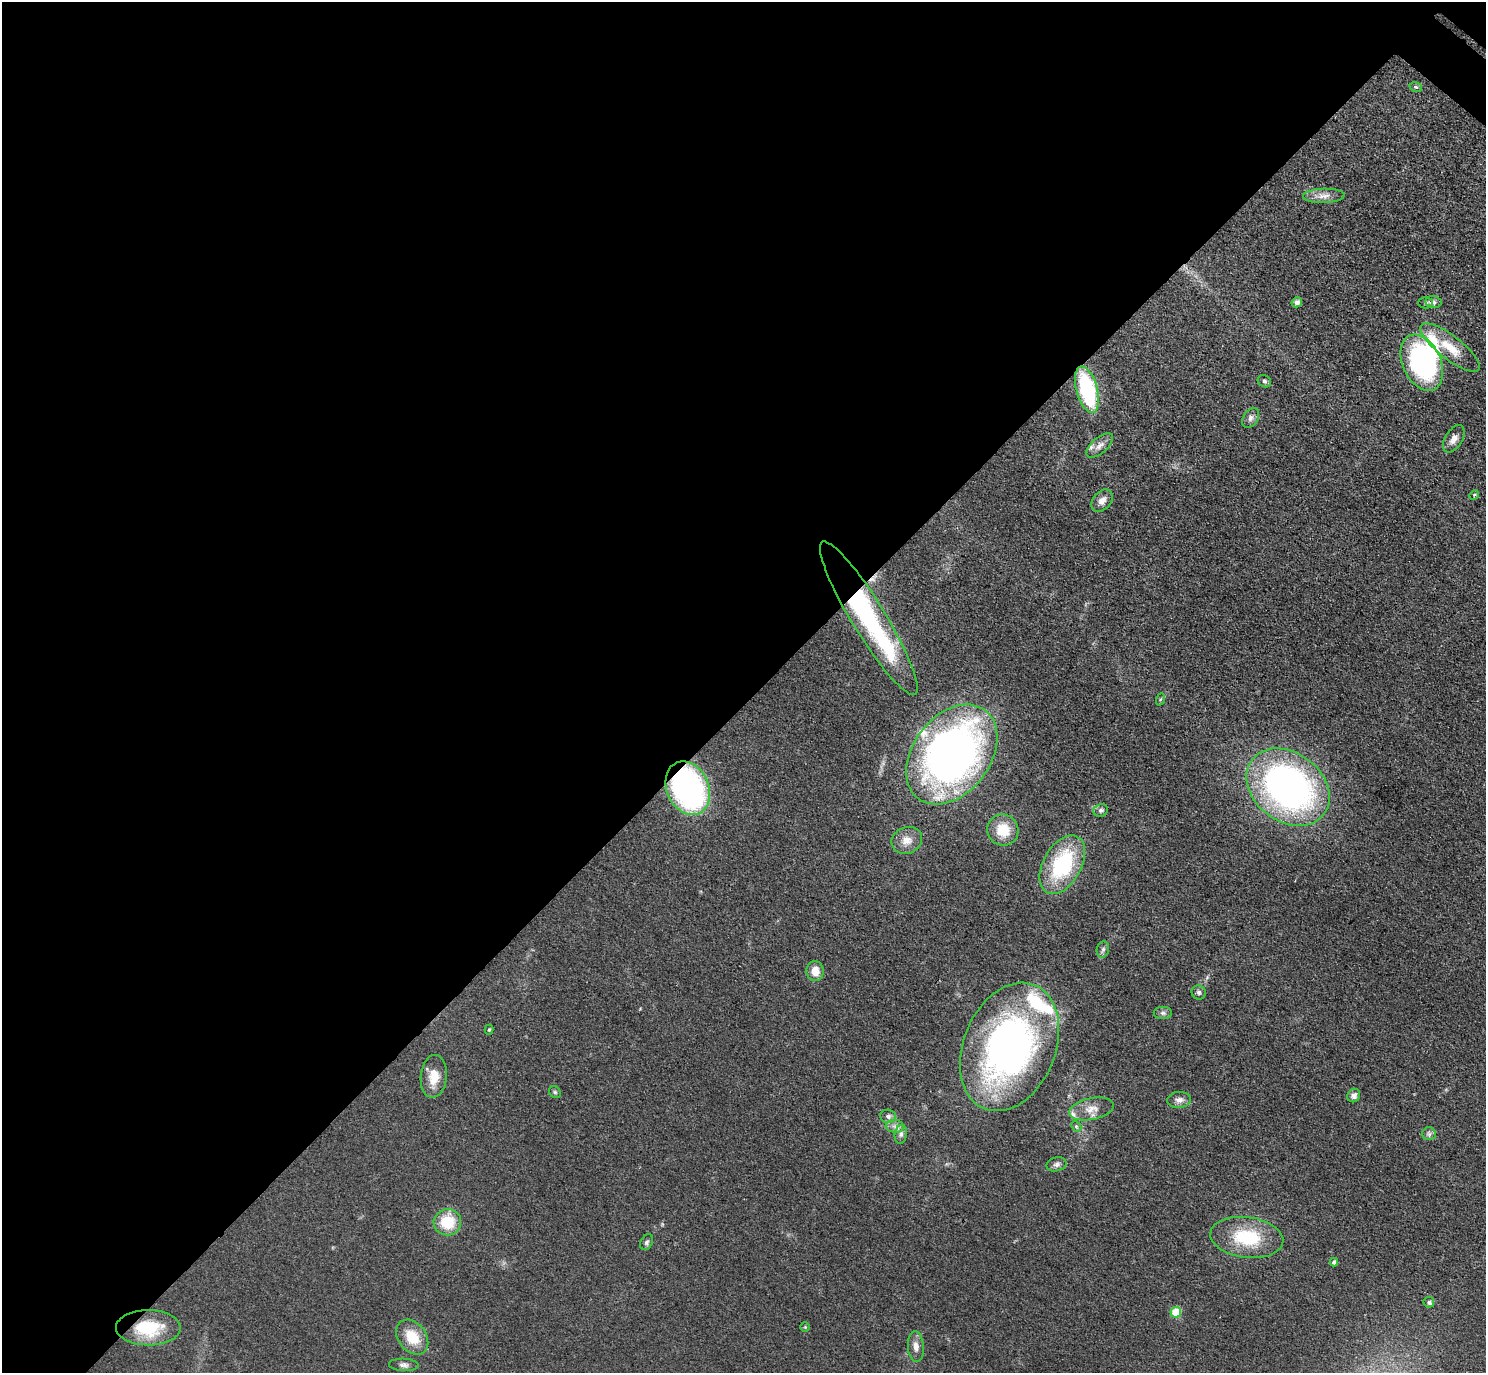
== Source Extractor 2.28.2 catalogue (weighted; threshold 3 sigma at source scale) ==
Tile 5 of 4 x 4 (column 1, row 2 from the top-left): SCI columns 42-1525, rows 2941-4311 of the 6016 x 6023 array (HDU 1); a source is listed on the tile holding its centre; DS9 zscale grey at full resolution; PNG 1488 x 1375 px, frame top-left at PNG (2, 2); each listed source drawn as its Kron ellipse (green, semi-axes under 4 px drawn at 4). Shown black and unused: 52% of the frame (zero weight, under 3 of 4 exposures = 5% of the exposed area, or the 3 px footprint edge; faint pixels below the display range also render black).
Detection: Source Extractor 2.28.2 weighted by HDU 2 'WHT'; one run over the whole footprint, this tile lists its part. Background 0.0466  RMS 0.0061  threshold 0.0272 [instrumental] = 3 sigma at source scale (4.5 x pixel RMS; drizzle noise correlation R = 1.50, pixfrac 1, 0.05/0.05 arcsec/px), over >= 5 px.
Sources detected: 58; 2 inside a brighter object's white glare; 1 cosmic-ray / hot-pixel residue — neither listed nor drawn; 4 inside a brighter listed object's ellipse — not listed separately; the other 51 listed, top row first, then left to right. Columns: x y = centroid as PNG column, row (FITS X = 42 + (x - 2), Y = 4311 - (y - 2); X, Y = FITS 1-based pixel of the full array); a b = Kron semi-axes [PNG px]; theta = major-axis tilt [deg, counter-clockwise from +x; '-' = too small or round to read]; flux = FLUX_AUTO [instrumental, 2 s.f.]
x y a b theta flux
1416 87 6 4 -12 0.99
1324 196 21 7 1 5
1297 302 5 5 - 1.8
1433 302 8 6 -8 2.1
1426 303 7 5 3 1.2
1450 347 36 11 -38 14
1422 363 30 19 -65 100
1264 381 7 5 -33 1.3
1087 390 24 10 -74 65
1251 418 11 7 57 2.5
1454 439 15 8 59 4.1
1100 445 16 7 41 4
1474 495 5 4 - 0.68
1102 501 12 9 48 4.4
869 618 89 16 -59 120
1161 699 6 4 69 0.82
952 754 55 38 53 330
1288 787 45 34 -38 250
688 788 28 21 -66 160
1101 810 7 6 - 1.8
1003 830 16 15 - 14
907 840 16 13 21 7
1062 865 32 19 61 53
1103 949 8 6 75 1.6
815 971 10 8 -84 7.4
1199 992 7 6 - 1.7
1163 1013 9 6 0 1.7
489 1030 5 4 - 0.84
1010 1047 67 46 68 260
434 1076 21 13 85 10
555 1092 6 5 - 1
1354 1095 7 6 - 2.7
1179 1100 12 8 4 3.5
1092 1109 23 10 12 7.7
888 1116 8 6 -4 2.2
895 1126 9 6 -8 2.7
1076 1126 6 4 -45 0.93
901 1134 9 6 81 2.2
1429 1134 7 6 - 1.6
1056 1164 10 7 12 2.2
447 1222 14 13 - 20
1247 1237 37 20 -7 34
647 1242 8 6 62 1.5
1334 1262 4 4 - 2.1
1429 1302 5 5 - 1.7
1176 1312 5 5 - 21
805 1327 4 4 - 0.64
148 1328 32 17 0 29
412 1337 19 14 -53 15
916 1347 15 8 -85 4.2
404 1365 15 6 -2 2.5
Overlapping masked pixels (flux is a lower limit): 3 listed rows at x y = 869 618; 688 788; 148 1328